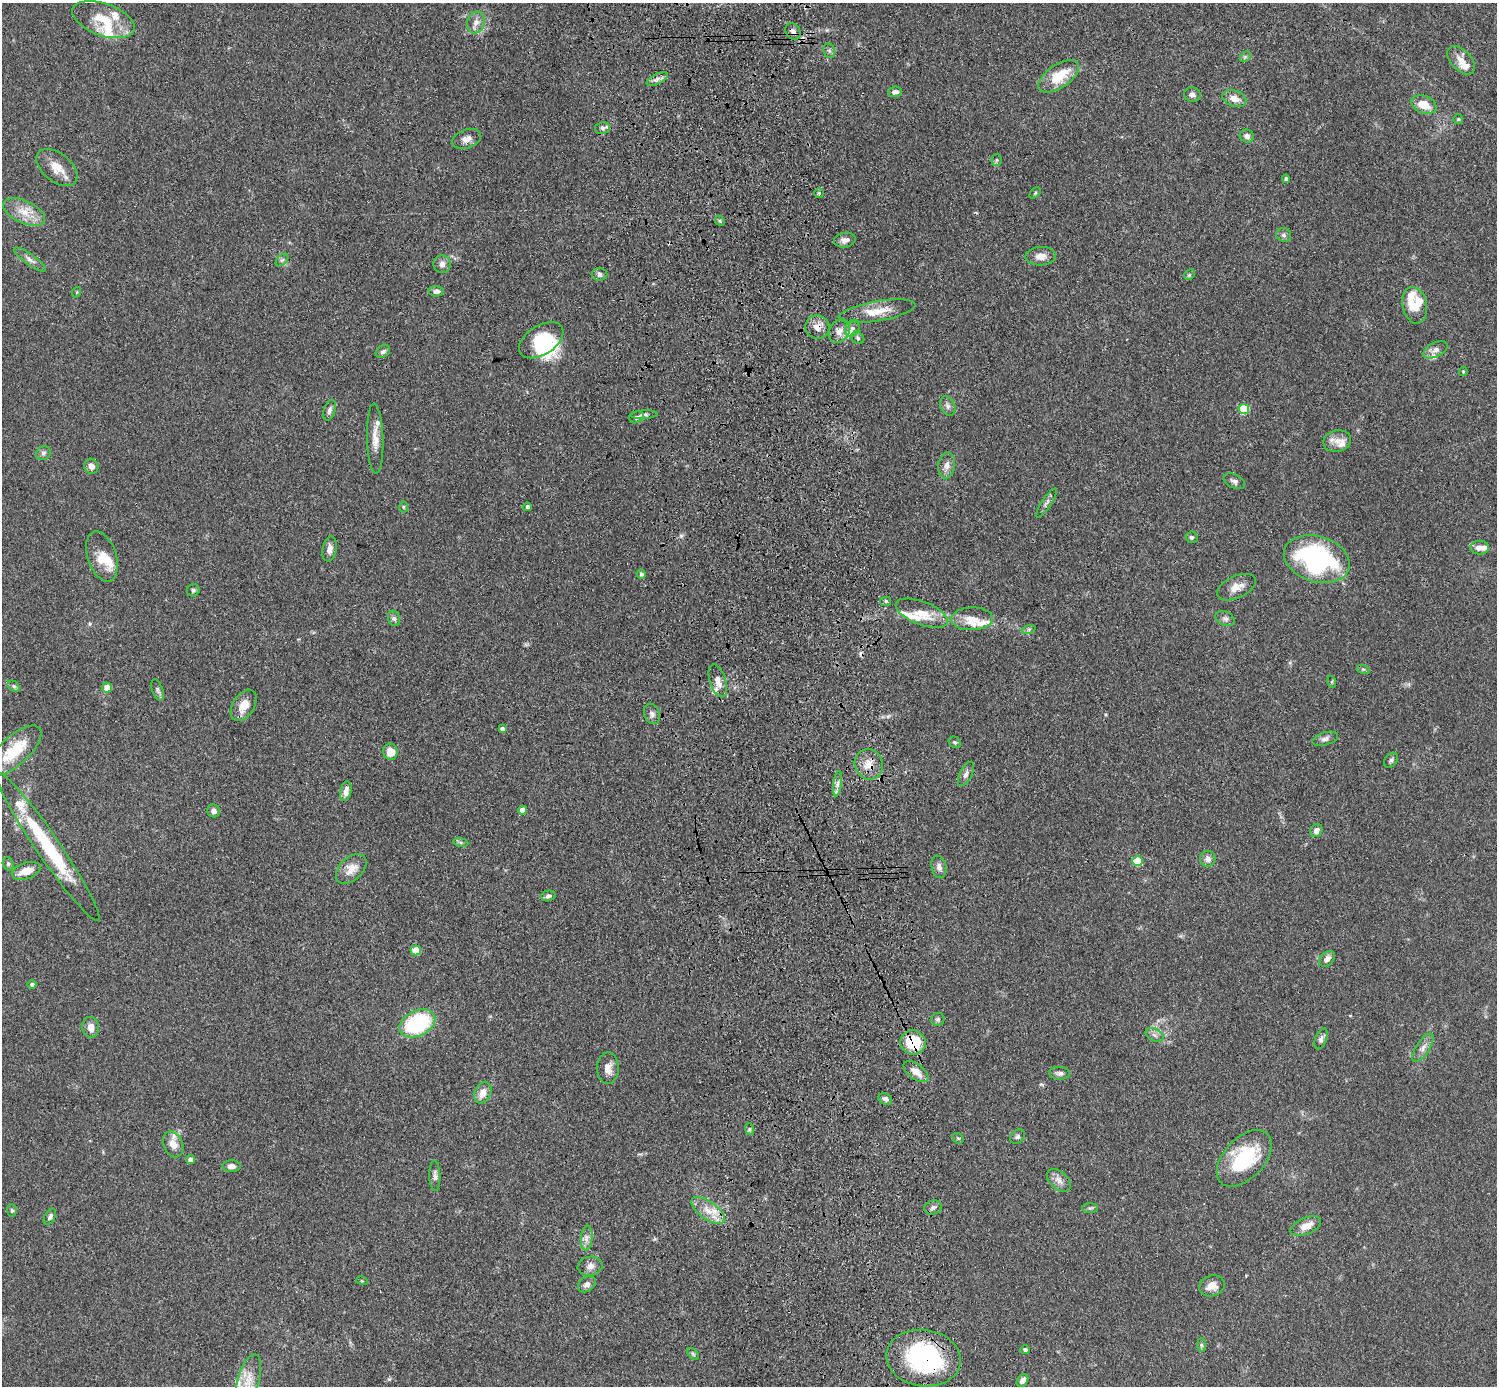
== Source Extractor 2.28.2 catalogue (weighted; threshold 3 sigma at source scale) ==
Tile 5 of 3 x 3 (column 2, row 2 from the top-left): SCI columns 1613-3107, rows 1530-2913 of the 4719 x 4546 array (HDU 1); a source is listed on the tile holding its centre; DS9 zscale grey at full resolution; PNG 1499 x 1388 px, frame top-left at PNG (2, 3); each listed source drawn as its Kron ellipse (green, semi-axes under 4 px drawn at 4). Shown black and unused: <1% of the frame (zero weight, under 3 of 4 exposures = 6% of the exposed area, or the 3 px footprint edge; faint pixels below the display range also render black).
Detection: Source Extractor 2.28.2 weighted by HDU 2 'WHT'; one run over the whole footprint, this tile lists its part. Background 0.0625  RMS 0.0062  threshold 0.0278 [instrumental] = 3 sigma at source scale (4.5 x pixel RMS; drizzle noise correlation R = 1.50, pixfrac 1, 0.05/0.05 arcsec/px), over >= 5 px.
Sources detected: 167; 3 inside a brighter object's white glare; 1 cosmic-ray / hot-pixel residue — neither listed nor drawn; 21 inside a brighter listed object's ellipse — not listed separately; the other 142 listed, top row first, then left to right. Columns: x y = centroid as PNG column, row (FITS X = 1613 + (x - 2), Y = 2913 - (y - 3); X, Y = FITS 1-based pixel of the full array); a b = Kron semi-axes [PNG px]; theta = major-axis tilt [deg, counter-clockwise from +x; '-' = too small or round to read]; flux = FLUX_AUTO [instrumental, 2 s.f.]
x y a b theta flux
103 20 32 16 -19 19
476 22 11 8 72 3.8
793 32 9 6 -56 2.6
829 51 7 5 -69 1.4
1245 57 6 4 44 1.1
1461 60 17 10 -45 5.8
1059 76 23 11 34 18
657 79 11 5 27 2.4
895 92 7 5 4 2.8
1192 95 8 7 - 2.3
1234 98 12 8 -19 6.2
1424 104 13 8 -22 10
1458 119 5 5 - 0.73
602 128 7 5 11 1.8
1247 136 7 6 - 2.5
467 139 15 9 19 4.3
997 160 5 5 - 0.97
57 168 24 14 -39 9.6
1286 179 4 4 - 1.7
819 193 5 5 - 0.83
1035 193 6 4 46 0.84
24 212 22 11 -25 10
720 221 5 4 - 0.79
1284 235 7 7 - 1.7
845 240 11 7 11 2.9
1041 256 15 9 3 5.2
30 259 19 5 -36 3
282 260 8 4 44 1.2
442 264 8 8 - 2.8
599 274 8 6 0 1.8
1189 275 6 4 45 0.9
436 291 8 5 -4 2.5
77 292 5 3 - 0.55
1415 305 18 12 -79 7.9
877 311 39 10 10 12
817 327 12 11 - 5.1
852 328 8 7 - 2.2
839 331 12 9 59 4.8
858 338 7 5 -36 1.4
541 340 25 14 33 23
1435 350 13 7 26 3.2
383 352 8 6 33 1.9
1463 371 4 4 - 0.67
948 406 10 7 -65 2.3
1244 409 5 5 - 31
329 410 11 5 73 2.2
644 415 14 3 4 1.6
637 417 7 5 25 1.9
375 439 35 8 -88 7.8
1337 441 14 10 12 5.6
43 453 8 6 31 1.9
947 465 13 8 82 4.3
91 466 8 7 - 3.8
1234 481 11 6 -27 2.1
1046 503 17 5 56 2.4
403 507 6 4 -90 0.74
527 507 4 4 - 1.6
1191 537 6 6 - 1.3
1480 548 9 7 -2 4.1
330 549 13 7 79 3.5
102 556 26 14 -72 12
1317 559 34 22 -17 100
641 574 5 4 - 1.3
1236 587 21 11 25 6.9
193 590 6 6 - 1.3
886 601 5 4 - 1
922 613 28 11 -21 13
394 618 8 6 -72 1.7
1225 618 10 7 -24 2.2
972 619 21 11 1 9.3
1029 629 7 4 19 1.2
1363 669 6 4 -17 0.93
718 681 17 8 -72 5.4
1332 682 6 4 -73 0.76
14 686 7 5 -39 1.2
107 688 5 5 - 6.8
158 690 11 5 -72 1.8
244 705 17 10 57 8.4
652 714 10 7 -70 2.4
502 729 4 4 - 2.4
1325 739 13 6 16 2.4
955 742 6 5 - 1
14 751 34 14 42 23
390 752 8 7 - 8.1
1391 760 8 6 51 1.5
869 764 15 14 - 8.1
966 774 13 6 62 2.6
837 784 13 4 83 2.7
346 791 10 5 79 4.4
522 810 4 4 - 5.3
214 811 6 6 - 2.4
1316 830 7 5 52 3.3
461 842 8 4 -9 1.2
48 847 89 11 -56 51
1208 859 8 7 - 2.9
1138 861 5 5 - 22
8 864 7 5 -71 1.2
939 867 11 7 -78 2.9
351 869 18 11 44 7.5
26 871 15 8 20 8.1
548 896 7 5 14 1.8
416 951 5 5 - 16
1327 959 9 6 45 3.4
32 985 4 4 - 1.6
938 1019 7 6 - 1.5
417 1023 19 12 26 58
91 1027 10 8 -83 5.3
1154 1035 9 6 -28 2.4
1321 1039 11 6 69 2.2
913 1042 13 12 - 26
1423 1048 16 6 57 3.7
608 1068 16 11 88 5
916 1072 14 7 -37 6.3
1060 1073 10 6 -4 2.1
483 1093 11 8 63 6.1
885 1099 7 5 -30 2.2
749 1129 6 4 -72 1
1018 1137 8 6 45 1.5
958 1138 6 5 - 0.85
173 1144 13 9 -66 6.6
1244 1158 34 20 47 43
190 1159 4 4 - 3.6
231 1166 9 6 -1 2.8
435 1176 15 5 -88 2.5
1059 1180 14 8 -42 4.2
933 1208 9 7 17 2.2
1090 1208 8 5 1 1.2
12 1210 6 5 - 1.1
708 1211 19 9 -36 9.4
50 1217 9 5 62 1.6
1306 1226 16 8 23 7
587 1238 12 6 85 3
590 1266 12 9 9 3.6
362 1281 5 3 - 0.58
587 1284 10 7 36 3
1212 1286 13 10 18 5.8
1201 1345 7 4 -89 1.2
1025 1350 5 4 - 1.3
693 1354 7 4 -45 0.94
923 1358 37 28 -8 92
248 1379 26 10 73 9.7
1022 1380 7 5 52 3.1
Overlapping masked pixels (flux is a lower limit): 5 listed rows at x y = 793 32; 817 327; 869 764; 913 1042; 923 1358